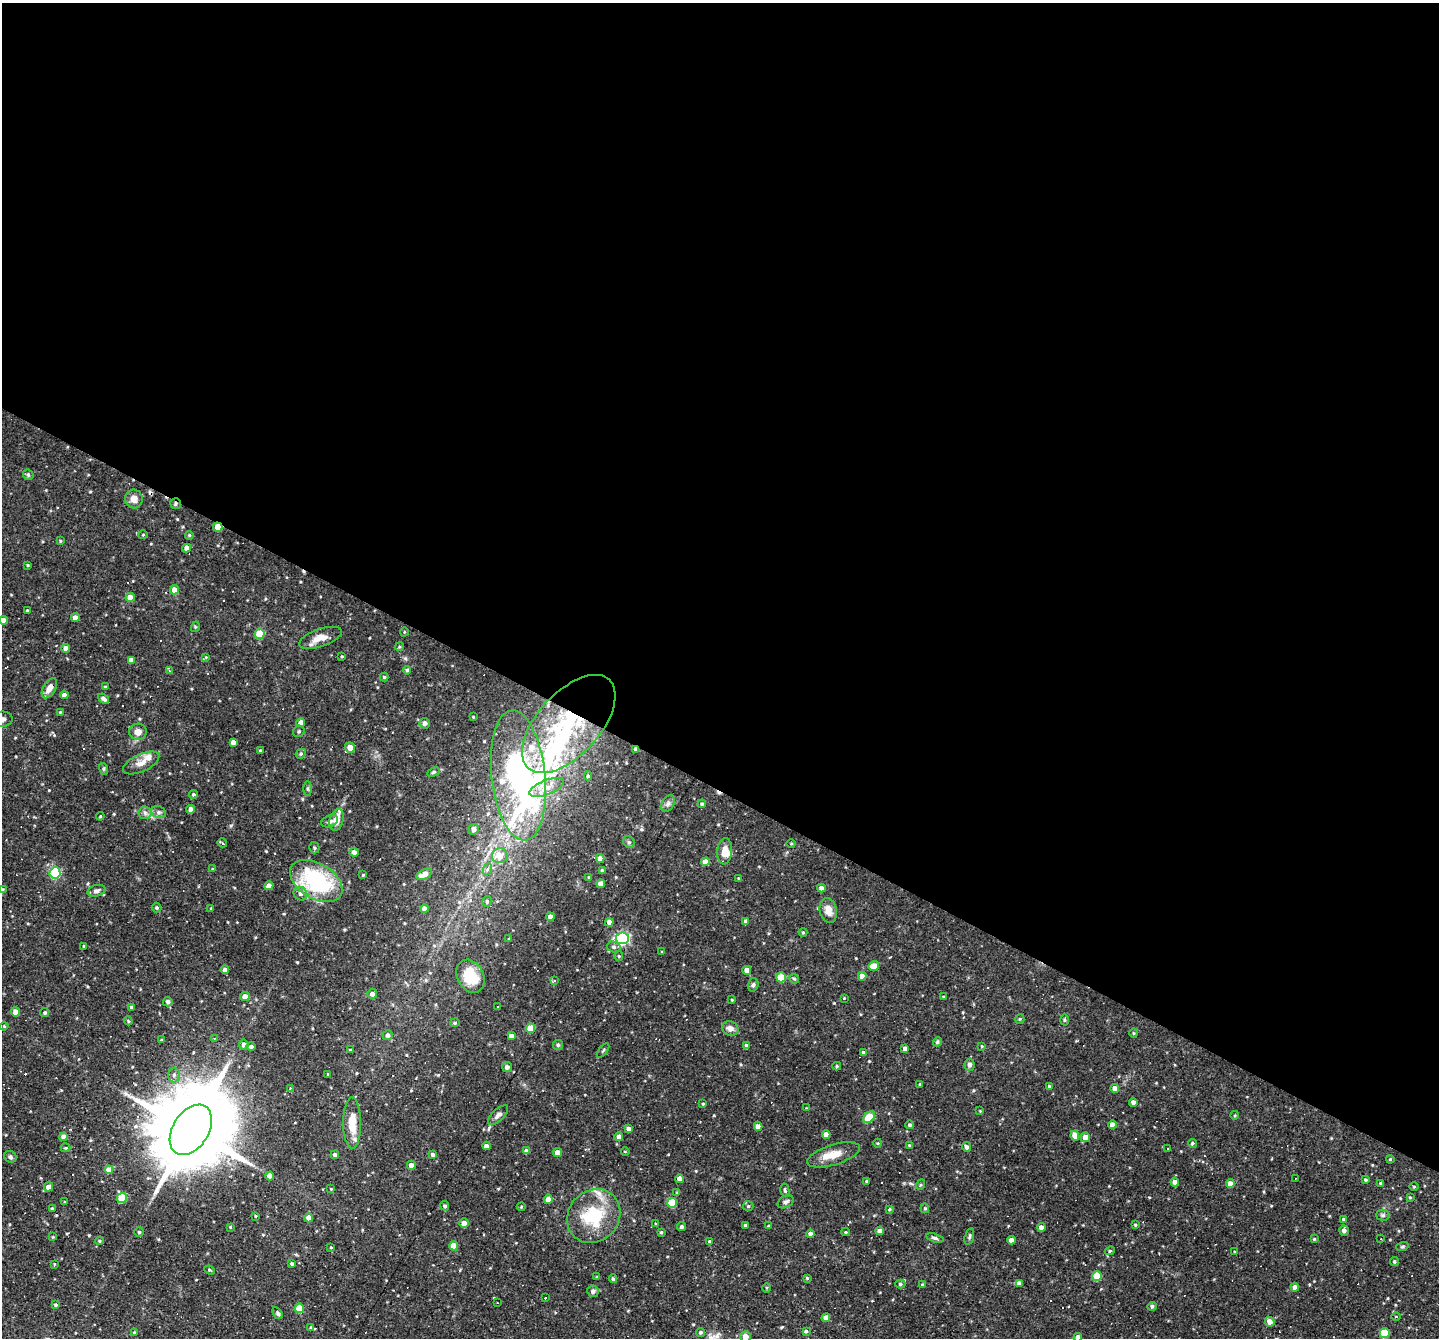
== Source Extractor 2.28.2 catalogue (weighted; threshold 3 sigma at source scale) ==
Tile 3 of 4 x 4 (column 3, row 1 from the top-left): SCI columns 2876-4312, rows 4284-5619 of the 5750 x 5760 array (HDU 1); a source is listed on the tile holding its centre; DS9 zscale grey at full resolution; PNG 1441 x 1340 px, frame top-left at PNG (2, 3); each listed source drawn as its Kron ellipse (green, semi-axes under 4 px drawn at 4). Shown black and unused: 59% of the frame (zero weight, under 3 of 4 exposures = <1% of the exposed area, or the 3 px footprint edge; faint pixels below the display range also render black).
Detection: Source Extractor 2.28.2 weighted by HDU 2 'WHT'; one run over the whole footprint, this tile lists its part. Background 0.0762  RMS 0.0046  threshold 0.0208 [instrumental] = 3 sigma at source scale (4.5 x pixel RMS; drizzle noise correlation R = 1.50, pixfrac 1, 0.05/0.05 arcsec/px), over >= 5 px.
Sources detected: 313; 2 inside a brighter object's white glare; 32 cosmic-ray / hot-pixel residue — neither listed nor drawn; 7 inside a brighter listed object's ellipse — not listed separately; the other 272 listed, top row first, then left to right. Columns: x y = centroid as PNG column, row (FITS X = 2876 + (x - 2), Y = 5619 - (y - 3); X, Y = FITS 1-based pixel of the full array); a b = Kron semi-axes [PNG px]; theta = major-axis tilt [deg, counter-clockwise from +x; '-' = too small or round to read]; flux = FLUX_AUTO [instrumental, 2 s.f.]
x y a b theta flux
28 475 6 4 -46 0.68
134 499 9 9 - 3
176 504 5 5 - 0.91
218 527 5 4 - 5.8
143 535 4 3 - 0.36
189 535 4 4 - 0.59
60 541 4 3 - 0.44
187 548 4 4 - 3.1
28 565 4 3 - 0.53
175 590 4 4 - 4.5
130 597 4 4 - 4.1
27 611 3 3 - 0.73
75 618 4 4 - 3.1
3 620 4 4 - 2.9
195 627 5 3 - 0.46
404 632 4 3 - 0.4
260 634 5 5 - 15
320 638 22 8 19 5.3
399 647 4 3 - 0.49
66 648 4 4 - 2.5
342 656 4 3 - 0.44
206 657 3 3 - 0.34
131 660 4 4 - 2.6
407 670 4 4 - 0.7
169 671 4 3 - 0.36
384 677 4 4 - 0.55
105 687 3 3 - 0.66
49 688 11 6 59 3.6
64 695 4 4 - 1.6
103 699 6 3 -39 1.4
60 712 4 3 - 0.39
473 717 3 2 - 0.38
2 719 10 7 5 2.3
301 723 4 4 - 3.9
425 723 5 5 - 2.1
569 724 60 31 48 63
299 731 6 5 - 0.89
138 732 9 8 - 3.4
233 742 4 4 - 2.4
350 747 5 5 - 3.4
636 749 4 3 - 1.4
260 750 3 3 - 0.41
301 754 5 4 - 0.69
141 763 19 8 25 4
104 769 6 4 -72 0.62
434 772 6 4 27 0.76
518 775 65 27 -84 110
588 776 4 4 - 0.74
546 787 18 7 21 5.1
308 789 7 4 -90 0.75
193 794 4 4 - 0.69
668 804 9 6 63 1.5
702 804 4 4 - 0.69
191 809 4 4 - 2.6
159 812 7 6 - 1.3
145 813 7 6 - 1.5
100 816 4 3 - 0.47
337 820 11 7 75 4.3
330 821 9 5 22 1.3
474 829 5 5 - 2.1
629 842 6 5 - 0.86
222 843 5 2 - 0.66
791 843 4 3 - 0.41
314 848 6 5 - 0.81
725 851 13 7 84 5
354 852 4 4 - 4
500 856 8 7 - 5.7
600 858 4 4 - 2.5
705 862 4 4 - 5.9
213 869 4 3 - 0.43
488 869 6 4 69 0.79
602 871 3 3 - 1.1
55 873 5 5 - 45
424 874 8 5 25 5
363 875 4 3 - 0.46
589 877 3 3 - 0.45
738 878 4 2 - 0.35
316 881 29 17 -31 47
601 884 4 4 - 3.6
269 886 4 4 - 2.7
821 888 4 4 - 2.4
3 889 4 3 - 0.48
96 891 9 5 15 1.4
300 894 7 6 - 1.5
487 901 5 4 - 0.85
157 907 5 5 - 0.76
211 908 3 3 - 0.29
424 909 4 4 - 3.3
828 910 12 8 -78 4
550 917 4 4 - 3.2
746 921 4 4 - 1.8
609 922 4 4 - 3.4
803 932 4 4 - 0.46
622 938 6 6 - 85
509 939 4 3 - 0.37
84 946 3 3 - 0.68
614 947 7 5 -16 1.2
662 952 4 3 - 0.46
619 956 5 4 - 0.48
874 966 5 4 - 7.1
225 970 4 4 - 1.9
747 970 4 4 - 3.4
471 976 17 13 -62 12
862 976 4 4 - 2.9
781 977 5 5 - 13
794 979 5 4 - 0.6
555 981 3 3 - 6
753 985 7 5 73 1.1
372 994 5 5 - 2.3
245 997 5 4 - 3.3
944 997 4 3 - 0.6
844 998 3 3 - 0.29
732 1000 4 3 - 0.38
168 1002 5 4 - 1.4
131 1007 4 3 - 0.82
498 1007 3 2 - 0.4
16 1012 4 4 - 3.8
45 1012 5 4 - 0.75
1020 1019 5 4 - 0.56
1064 1020 5 3 - 0.55
128 1021 4 3 - 0.53
455 1023 5 4 - 0.61
4 1026 4 3 - 0.49
530 1028 5 4 - 9.1
730 1029 8 7 - 2.6
1134 1033 4 4 - 0.48
388 1035 5 5 - 1.8
511 1036 4 4 - 1.7
214 1038 2 2 - 0.43
161 1040 4 3 - 0.38
937 1042 5 4 - 0.77
244 1045 5 5 - 1.8
558 1045 5 5 - 0.76
746 1045 4 4 - 1.3
251 1046 4 4 - 1.2
982 1046 3 3 - 0.38
905 1048 4 4 - 1.7
350 1050 3 3 - 0.47
603 1051 8 2 50 0.48
863 1052 4 3 - 0.7
969 1065 6 5 - 1.3
837 1066 4 4 - 0.62
507 1067 5 5 - 1.7
328 1074 3 2 - 0.33
174 1075 7 5 88 1.4
920 1084 3 3 - 0.39
1049 1087 3 3 - 0.78
290 1088 3 2 - 0.53
1115 1088 4 4 - 3
1133 1102 4 4 - 2
703 1104 4 3 - 0.48
806 1108 3 3 - 0.29
980 1111 4 4 - 0.36
498 1115 13 6 43 1.9
1235 1115 4 3 - 0.43
869 1117 7 5 45 13
352 1123 25 9 -89 9.1
910 1125 4 4 - 0.91
1112 1125 4 4 - 2.9
758 1126 4 4 - 3
629 1129 4 4 - 2.6
191 1130 27 18 57 7500
826 1135 4 4 - 3.3
1075 1136 5 4 - 4.3
63 1137 4 4 - 2.6
619 1137 4 4 - 1.8
1085 1137 5 4 - 3.9
878 1143 4 3 - 0.41
1192 1143 4 4 - 0.84
909 1145 4 4 - 0.39
486 1146 4 4 - 2.3
967 1147 5 4 - 1.3
65 1148 5 3 - 0.51
1167 1149 3 3 - 1.1
526 1151 4 4 - 2.1
557 1152 4 4 - 3.8
625 1152 4 3 - 0.37
433 1154 4 4 - 1.1
335 1155 4 4 - 1.2
834 1155 27 10 18 7.7
10 1157 6 5 - 1.1
1390 1159 4 3 - 0.48
411 1165 4 4 - 2.6
109 1170 4 4 - 6.5
270 1176 4 4 - 3.3
1295 1178 2 2 - 0.34
679 1179 4 4 - 2.7
1365 1180 4 4 - 0.67
867 1181 3 3 - 0.5
1175 1182 4 4 - 2.3
1380 1183 4 3 - 0.43
1230 1184 4 4 - 3.5
920 1185 5 3 - 0.47
1414 1186 4 3 - 0.48
49 1187 5 4 - 3.5
331 1189 3 2 - 0.33
785 1190 7 4 -78 0.67
677 1193 4 4 - 0.47
1410 1197 3 3 - 0.47
122 1198 5 5 - 17
548 1199 4 4 - 2.7
64 1202 4 2 - 0.32
786 1202 8 6 30 1.3
672 1203 5 5 - 16
445 1206 5 4 - 0.93
748 1206 5 5 - 0.63
521 1207 4 4 - 0.52
52 1208 4 3 - 0.5
925 1208 5 4 - 0.57
889 1209 4 4 - 0.9
1383 1215 6 5 - 0.93
255 1216 4 3 - 0.41
594 1216 28 25 49 26
308 1218 4 4 - 2.7
1344 1219 4 4 - 0.83
464 1223 4 4 - 2.8
656 1224 4 3 - 0.41
745 1225 3 3 - 0.81
1135 1225 4 3 - 0.59
769 1226 4 3 - 0.8
230 1227 4 4 - 0.43
682 1227 4 3 - 0.95
1041 1227 4 4 - 2.3
880 1231 4 4 - 2.5
1344 1231 5 4 - 2
139 1232 5 5 - 0.76
661 1232 4 4 - 0.56
846 1232 4 4 - 0.5
810 1234 4 4 - 1.8
969 1236 8 4 74 0.9
53 1237 3 2 - 0.37
935 1238 9 4 -17 1
1314 1239 3 3 - 0.42
1381 1239 3 2 - 0.29
1011 1240 4 4 - 2.9
100 1241 4 3 - 0.62
709 1241 4 3 - 0.45
454 1246 4 4 - 7.2
1402 1247 6 4 18 0.65
331 1248 3 2 - 0.35
1110 1251 5 4 - 0.63
1235 1252 3 3 - 0.42
1394 1262 4 4 - 0.68
54 1264 4 2 - 0.31
292 1264 3 3 - 0.71
210 1270 5 4 - 0.62
1097 1276 5 5 - 14
597 1277 4 3 - 0.43
807 1278 4 4 - 0.53
613 1279 4 3 - 0.69
1019 1283 4 4 - 1.8
900 1284 5 4 - 0.77
923 1285 4 3 - 1
1295 1287 4 4 - 2
766 1288 5 3 - 0.46
593 1291 6 5 - 1.5
545 1297 3 3 - 1.8
497 1303 2 2 - 0.39
56 1305 3 3 - 0.74
1152 1306 4 4 - 0.89
299 1308 5 4 - 13
278 1313 6 4 -54 0.82
1396 1317 4 3 - 0.4
826 1318 4 4 - 3.4
1270 1322 5 4 - 3.6
311 1327 4 4 - 0.53
806 1331 4 4 - 0.68
134 1332 3 3 - 0.37
700 1332 5 4 - 0.76
1385 1333 5 5 - 17
745 1336 5 5 - 3.8
1078 1337 4 4 - 3.2
Overlapping masked pixels (flux is a lower limit): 4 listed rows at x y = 176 504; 218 527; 569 724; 636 749
Isophote crosses this tile's border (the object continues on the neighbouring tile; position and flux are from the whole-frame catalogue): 4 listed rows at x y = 3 620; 2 719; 745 1336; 1078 1337